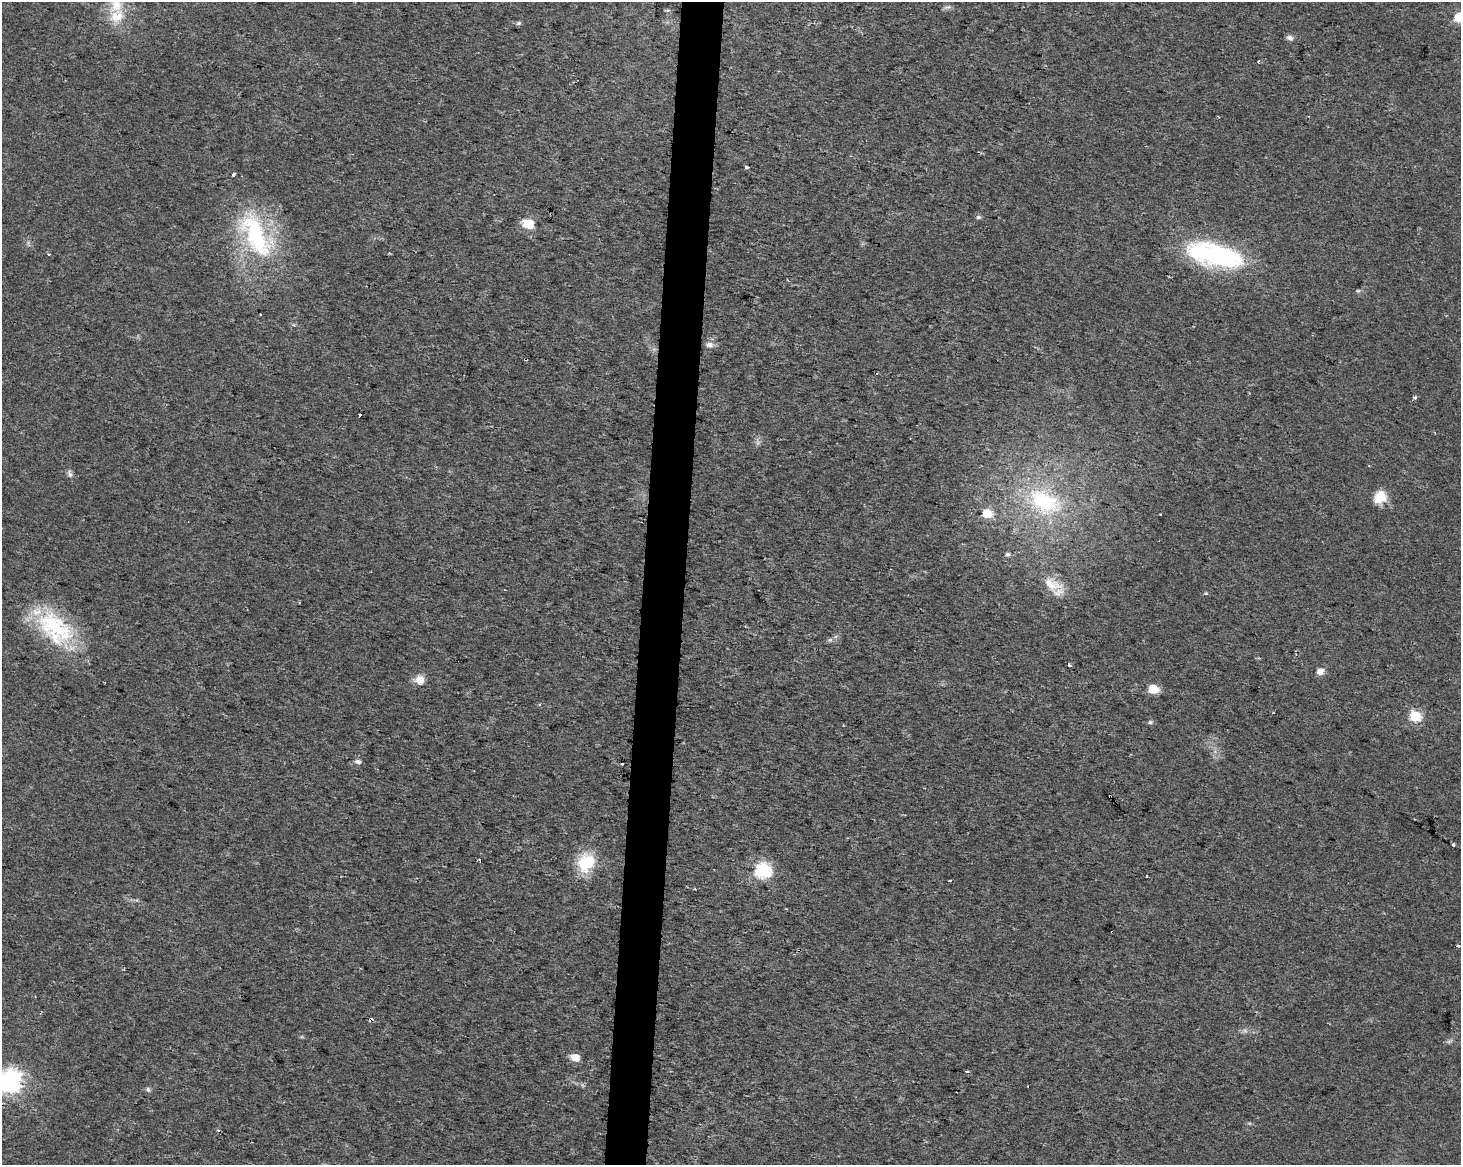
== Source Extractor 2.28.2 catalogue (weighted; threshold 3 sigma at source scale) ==
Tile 8 of 3 x 4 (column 2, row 3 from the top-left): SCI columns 1744-3202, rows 1164-2326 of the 4889 x 4662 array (HDU 1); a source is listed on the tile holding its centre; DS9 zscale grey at full resolution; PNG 1463 x 1167 px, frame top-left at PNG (2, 2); no overlay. Shown black and unused: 3% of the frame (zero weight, under 2 of 3 exposures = <1% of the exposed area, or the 3 px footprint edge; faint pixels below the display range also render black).
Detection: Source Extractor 2.28.2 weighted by HDU 2 'WHT'; one run over the whole footprint, this tile lists its part. Background 0.0254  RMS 0.0053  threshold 0.0239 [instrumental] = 3 sigma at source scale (4.5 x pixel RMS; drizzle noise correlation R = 1.50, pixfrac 1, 0.0396/0.0396 arcsec/px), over >= 5 px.
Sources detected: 58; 1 too faint to see at this stretch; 6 cosmic-ray / hot-pixel residue — not listed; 1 inside a brighter listed object's ellipse — not listed separately; the other 50 listed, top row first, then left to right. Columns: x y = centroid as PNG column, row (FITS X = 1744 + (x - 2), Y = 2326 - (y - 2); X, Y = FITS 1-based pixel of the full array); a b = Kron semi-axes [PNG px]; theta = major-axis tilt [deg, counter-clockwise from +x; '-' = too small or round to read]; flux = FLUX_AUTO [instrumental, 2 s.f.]
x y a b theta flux
947 7 11 5 15 1.4
668 10 5 5 - 0.96
117 16 24 18 37 14
1459 18 6 6 - 26
518 23 8 5 26 0.97
1290 38 8 6 -19 2
1259 61 4 3 - 0.77
1218 116 3 2 - 0.73
747 167 4 3 - 11
979 217 7 5 1 1.1
528 224 6 6 - 29
255 235 68 28 -64 69
49 254 4 3 - 0.52
1215 255 65 23 -13 80
1358 290 6 4 20 0.73
260 315 3 2 - 0.44
710 345 11 8 -2 2.8
525 359 3 3 - 2
1415 397 4 3 - 2
70 474 12 6 -66 1.8
1380 497 16 14 50 9.2
1044 501 47 29 -30 48
987 513 5 5 - 20
1160 514 3 2 - 0.76
1008 554 6 5 - 1.3
1052 584 29 16 -27 12
1206 593 5 4 - 0.65
55 628 56 33 -43 53
830 640 7 6 - 1.3
1069 665 4 3 - 1.5
1320 671 6 5 - 4.8
419 680 12 11 - 5.2
1153 689 6 5 - 19
1416 716 6 6 - 40
1150 722 6 5 - 1.1
358 761 7 5 -9 1.8
622 764 3 3 - 1.9
1110 796 2 2 - 0.47
1453 845 3 3 - 3.8
479 860 5 3 - 2.1
586 862 24 20 59 20
763 870 7 6 - 120
950 881 3 2 - 0.56
1458 946 4 3 - 2
370 1019 5 3 - 1.8
1449 1041 7 4 19 1.1
575 1057 6 5 - 11
968 1071 3 3 - 3.4
10 1081 8 8 - 380
148 1089 8 5 -64 1.1
Overlapping masked pixels (flux is a lower limit): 3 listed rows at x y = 525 359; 1110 796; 370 1019
Isophote crosses this tile's border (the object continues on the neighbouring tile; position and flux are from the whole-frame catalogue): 2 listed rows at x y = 1459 18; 10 1081